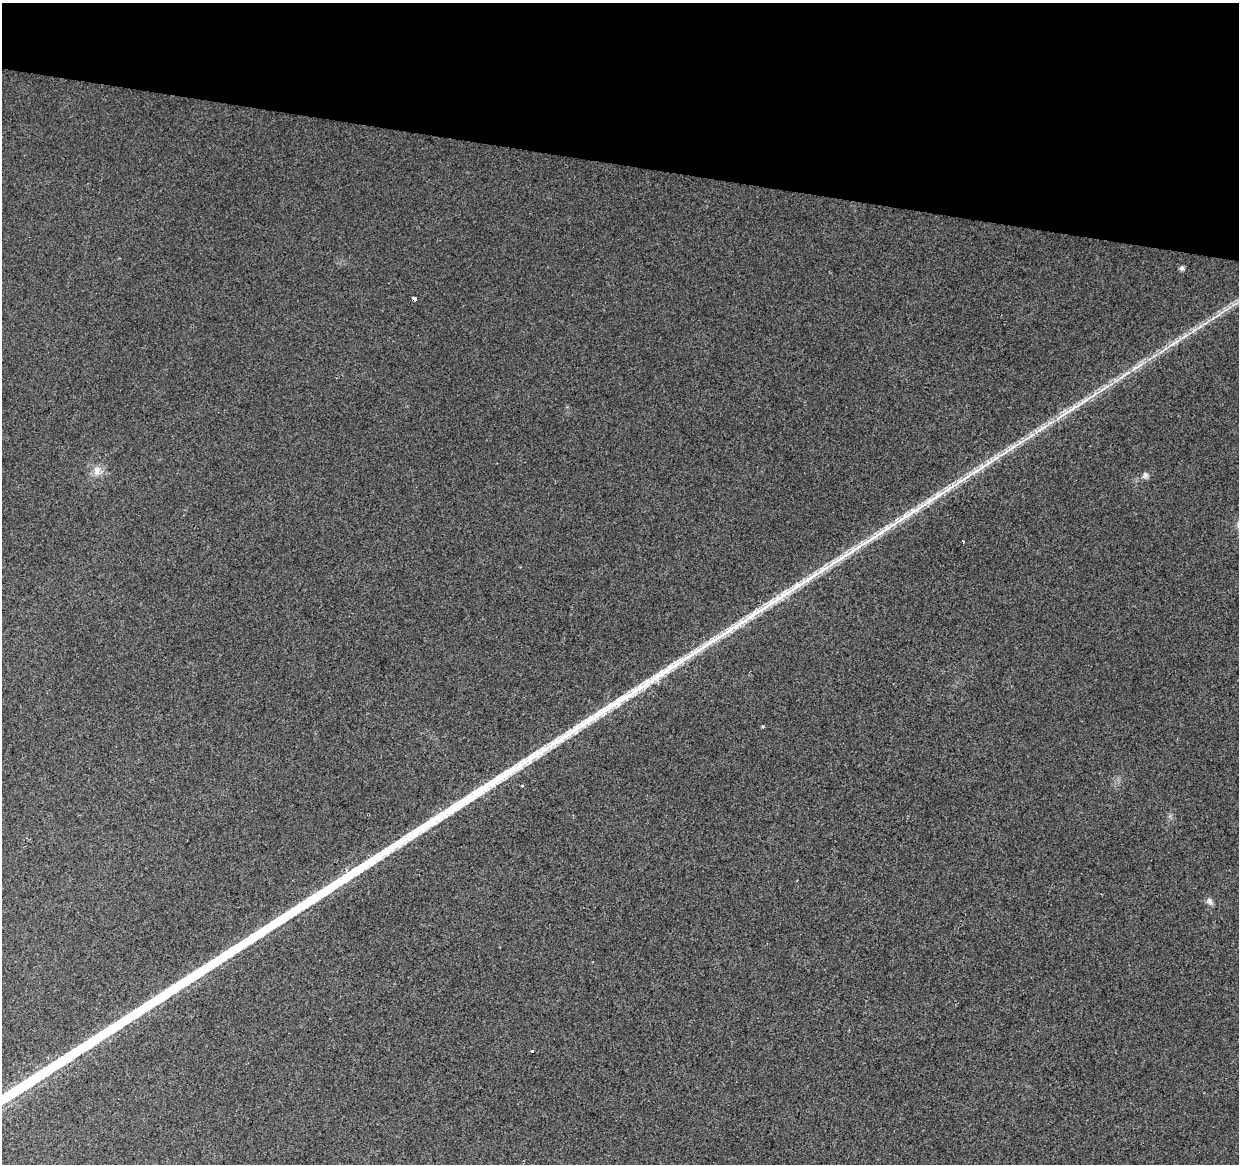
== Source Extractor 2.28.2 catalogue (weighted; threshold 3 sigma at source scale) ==
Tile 2 of 4 x 4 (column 2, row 1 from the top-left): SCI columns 1250-2486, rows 3772-4933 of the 4961 x 5162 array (HDU 1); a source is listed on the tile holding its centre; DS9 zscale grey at full resolution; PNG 1241 x 1166 px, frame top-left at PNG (2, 3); no overlay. Shown black and unused: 14% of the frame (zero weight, under 2 of 3 exposures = <1% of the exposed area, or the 3 px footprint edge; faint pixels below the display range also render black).
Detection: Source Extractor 2.28.2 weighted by HDU 2 'WHT'; one run over the whole footprint, this tile lists its part. Background 0.0101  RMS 0.0057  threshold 0.0259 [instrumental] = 3 sigma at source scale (4.5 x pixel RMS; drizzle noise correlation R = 1.50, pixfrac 1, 0.0396/0.0396 arcsec/px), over >= 5 px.
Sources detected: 13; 1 cosmic-ray / hot-pixel residue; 1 long thin detection or spike segment (spike, bleed or trail) — not listed; the other 11 listed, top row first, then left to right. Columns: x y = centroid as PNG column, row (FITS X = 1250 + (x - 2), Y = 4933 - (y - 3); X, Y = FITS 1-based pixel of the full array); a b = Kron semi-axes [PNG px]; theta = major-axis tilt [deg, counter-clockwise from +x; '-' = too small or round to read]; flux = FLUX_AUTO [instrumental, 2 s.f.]
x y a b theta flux
1182 268 5 4 - 2.2
414 299 4 3 - 8.3
1213 318 9 3 45 1.7
1184 337 23 4 30 5.7
1137 367 27 6 30 7.8
97 471 15 10 83 5.3
1145 475 9 8 - 2.1
762 726 4 3 - 0.55
522 786 3 3 - 7.2
1210 901 11 7 -68 2.2
532 1051 3 3 - 5.2
Overlapping masked pixels (flux is a lower limit): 1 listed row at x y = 414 299